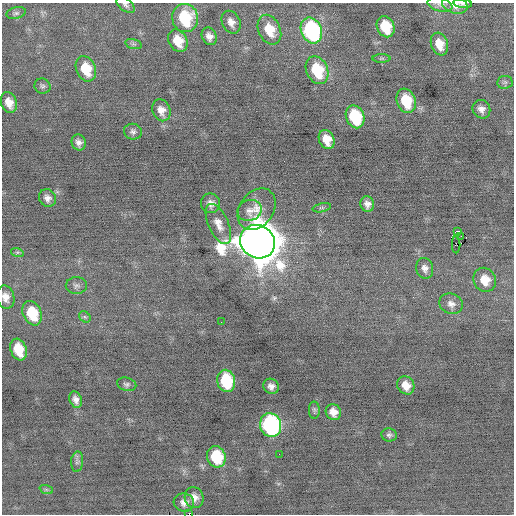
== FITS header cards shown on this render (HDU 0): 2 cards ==
NAXIS1  =                  512 / Axis length
NAXIS2  =                  512 / Axis length

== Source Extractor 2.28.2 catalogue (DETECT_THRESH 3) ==
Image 512 x 512 px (HDU 0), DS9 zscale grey, 1 PNG px = 1 image px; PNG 516 x 516 px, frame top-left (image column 1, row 512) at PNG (2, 3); each listed source drawn as its Kron ellipse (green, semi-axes under 4 px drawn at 4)
Background -0.0572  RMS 0.69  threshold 2.08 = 3 sigma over >= 5 px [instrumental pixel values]
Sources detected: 64; all 64 listed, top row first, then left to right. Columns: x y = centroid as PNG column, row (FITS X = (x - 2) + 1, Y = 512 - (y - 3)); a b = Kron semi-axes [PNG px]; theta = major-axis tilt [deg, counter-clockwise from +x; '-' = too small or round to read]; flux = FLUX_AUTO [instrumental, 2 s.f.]
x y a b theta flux
440 4 12 7 -15 220
463 4 9 4 -5 100
126 5 11 6 -38 140
455 5 13 8 -16 410
16 13 10 5 14 130
185 18 14 13 - 2600
231 22 12 9 -63 330
386 27 11 8 -67 1300
269 30 15 11 -65 1000
311 30 13 10 -67 7000
209 36 9 7 -61 270
178 41 12 9 -61 840
133 44 8 5 -15 100
439 44 12 8 -71 660
382 58 9 4 1 82
86 69 13 9 -67 1300
317 70 14 10 -66 1900
505 82 8 6 6 110
42 86 8 7 - 130
406 101 12 9 -70 1500
9 103 11 8 -68 480
481 109 9 8 - 280
161 110 11 9 -69 380
355 117 12 9 -67 2300
133 132 9 8 - 170
327 139 10 7 -67 680
79 142 8 7 - 220
47 198 9 8 - 240
211 203 10 9 - 290
367 204 8 6 -79 240
322 208 9 4 12 82
257 209 22 17 55 790
250 210 12 10 18 290
218 224 21 10 -66 550
458 231 3 2 - 8100
461 236 2 2 - 22
258 242 18 16 -34 170000
456 245 8 2 90 78
17 252 6 4 -17 70
425 268 10 8 -76 250
485 280 12 11 - 750
76 286 10 8 2 170
6 297 12 8 -75 370
451 304 12 10 -22 310
32 313 12 9 -66 1400
85 317 6 5 - 93
221 322 2 2 - 45
19 349 11 7 -71 1100
226 381 11 9 -78 2200
127 384 10 6 -16 120
406 385 9 8 - 500
271 386 8 7 - 250
76 400 8 6 -70 240
314 410 8 5 -88 92
333 412 8 7 - 410
271 425 12 10 -71 10000
389 435 8 6 -10 130
279 454 2 2 - 50
216 457 11 9 -70 1900
77 462 10 6 85 140
46 489 7 4 -19 75
194 497 10 9 - 350
184 502 10 9 - 290
189 514 2 2 - 550
At the frame edge (FLAGS 8, measured only in part): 6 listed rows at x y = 440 4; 463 4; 126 5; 455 5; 6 297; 189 514